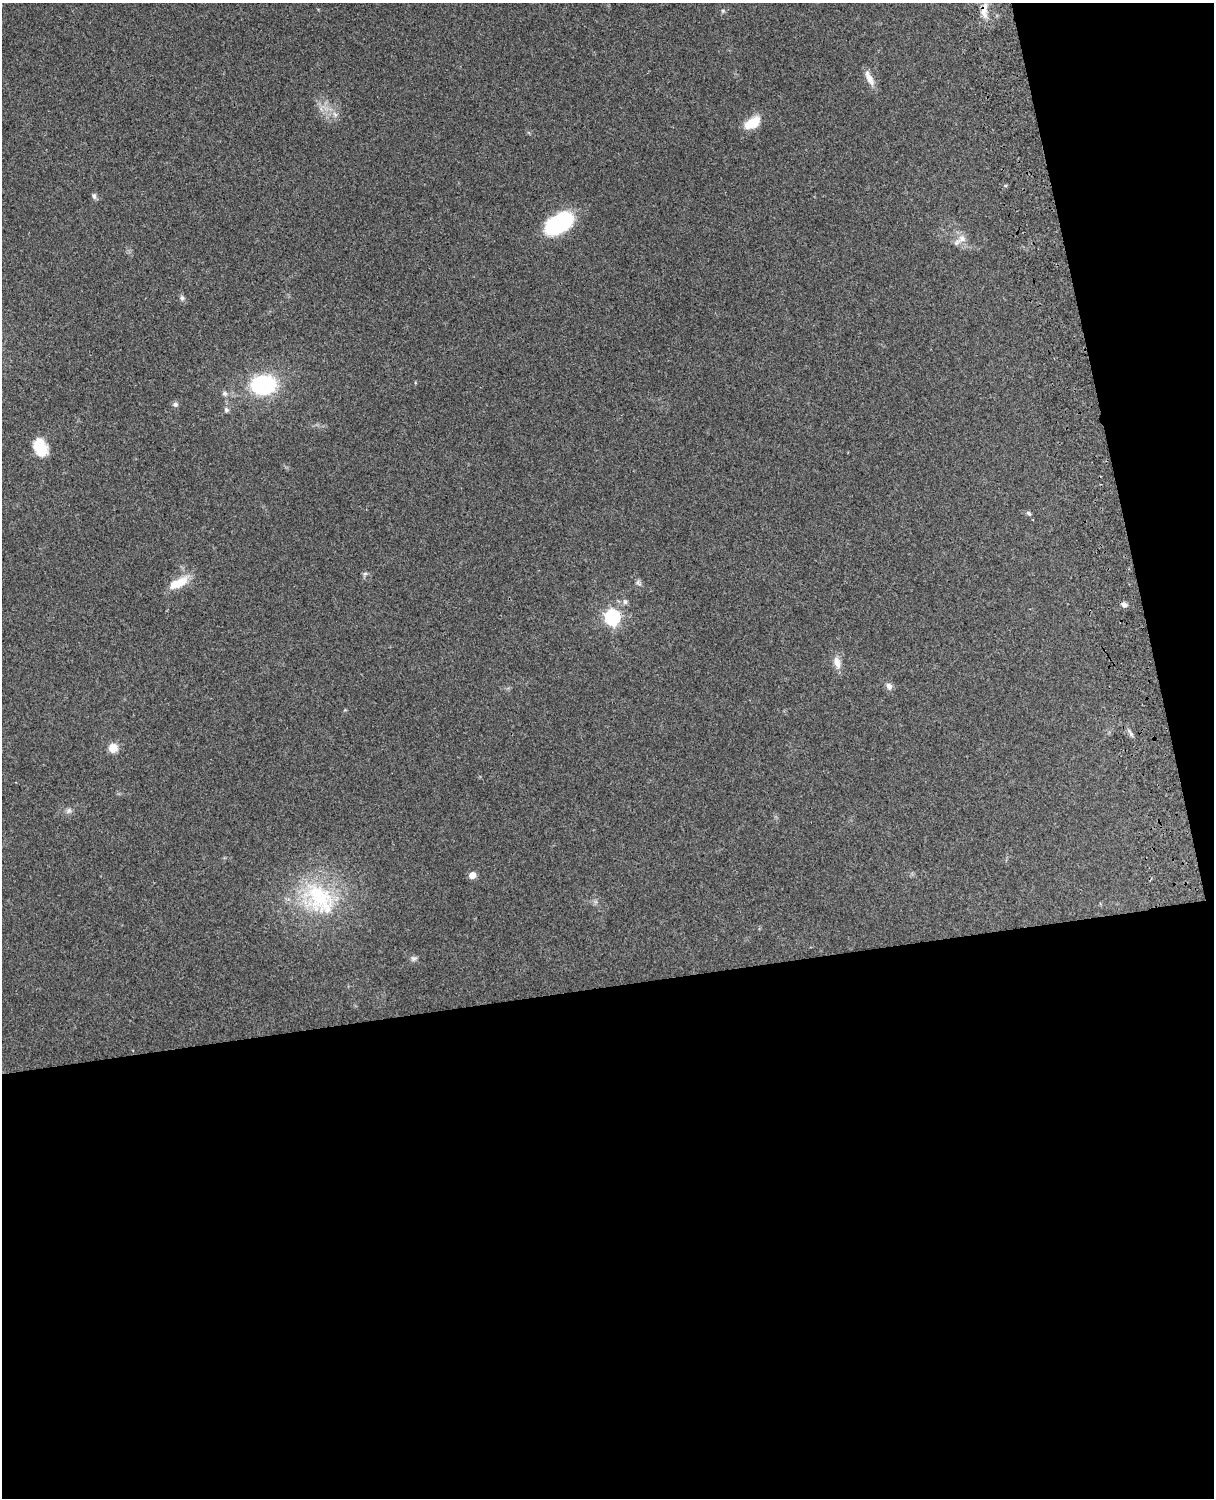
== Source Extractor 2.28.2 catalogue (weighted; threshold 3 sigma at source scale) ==
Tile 12 of 4 x 3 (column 4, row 3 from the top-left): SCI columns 3758-4969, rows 164-1659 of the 5090 x 4928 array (HDU 1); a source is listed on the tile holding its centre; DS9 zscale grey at full resolution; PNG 1216 x 1500 px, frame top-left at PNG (2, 3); no overlay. Shown black and unused: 39% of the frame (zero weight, under 3 of 4 exposures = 6% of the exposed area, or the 3 px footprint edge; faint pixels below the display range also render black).
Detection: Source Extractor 2.28.2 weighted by HDU 2 'WHT'; one run over the whole footprint, this tile lists its part. Background 0.273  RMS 0.0091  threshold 0.0412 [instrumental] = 3 sigma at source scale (4.5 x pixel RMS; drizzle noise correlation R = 1.50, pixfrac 1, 0.05/0.05 arcsec/px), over >= 5 px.
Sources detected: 30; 1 inside a brighter object's white glare — not listed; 1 inside a brighter listed object's ellipse — not listed separately; the other 28 listed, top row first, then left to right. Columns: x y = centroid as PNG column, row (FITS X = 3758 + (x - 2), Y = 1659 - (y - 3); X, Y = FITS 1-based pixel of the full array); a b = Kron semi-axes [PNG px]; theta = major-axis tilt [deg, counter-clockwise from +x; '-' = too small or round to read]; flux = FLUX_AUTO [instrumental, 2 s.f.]
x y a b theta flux
984 10 22 8 87 9.5
723 11 5 5 - 1.3
869 78 22 7 -65 8.1
335 114 8 4 -37 2.5
753 123 20 11 33 18
94 196 8 6 -73 2.4
562 222 27 20 41 66
962 239 12 11 - 7.4
182 298 7 7 - 2.4
263 385 19 15 7 110
224 393 7 6 - 2.5
175 404 7 6 - 2.2
226 410 7 7 - 2.3
40 448 21 15 -64 22
1029 513 8 5 -44 1.9
365 574 7 4 1 1.6
178 583 28 11 27 17
638 583 9 6 -40 2.4
625 602 8 6 -74 2.4
1124 605 9 6 -11 2.8
612 617 7 6 - 220
837 662 16 9 -75 8
889 686 10 7 -62 3.8
113 748 9 9 - 11
69 811 9 7 53 2.9
472 875 5 5 - 14
319 896 52 44 -36 97
413 958 8 7 - 2.4
Overlapping masked pixels (flux is a lower limit): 1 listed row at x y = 984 10